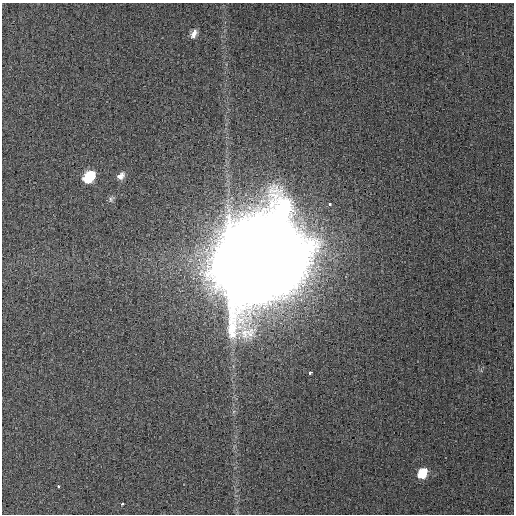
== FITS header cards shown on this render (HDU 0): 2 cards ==
NAXIS1  =                  512
NAXIS2  =                  512

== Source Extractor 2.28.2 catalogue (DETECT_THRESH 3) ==
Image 512 x 512 px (HDU 0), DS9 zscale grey, 1 PNG px = 1 image px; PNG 516 x 516 px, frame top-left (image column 1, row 512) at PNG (2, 3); no overlay
Background 0.00202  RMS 0.0041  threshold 0.0122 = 3 sigma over >= 5 px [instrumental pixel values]
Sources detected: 10; all 10 listed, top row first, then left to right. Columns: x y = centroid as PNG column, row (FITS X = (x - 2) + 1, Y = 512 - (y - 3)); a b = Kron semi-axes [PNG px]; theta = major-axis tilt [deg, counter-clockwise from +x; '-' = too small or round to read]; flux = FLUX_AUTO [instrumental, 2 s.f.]
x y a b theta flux
194 34 10 6 65 1.6
121 176 10 7 47 1.5
89 177 11 8 47 11
111 199 8 7 - 0.73
330 204 3 3 - 3.8
260 257 47 40 22 7900
310 373 3 3 - 14
422 473 10 8 56 6.2
58 486 4 3 - 3.3
122 504 4 3 - 5.8